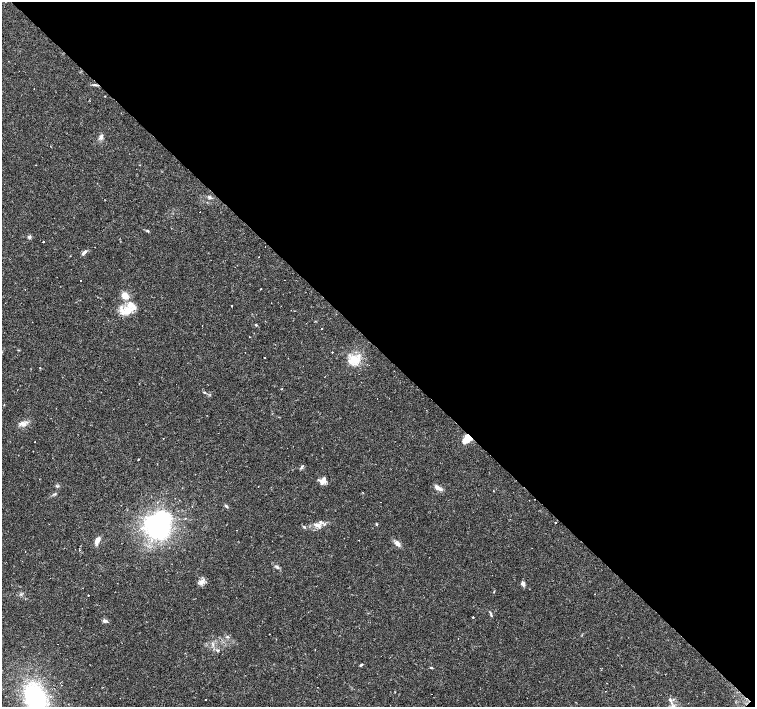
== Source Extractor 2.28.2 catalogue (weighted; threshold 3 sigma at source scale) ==
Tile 8 of 4 x 4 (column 4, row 2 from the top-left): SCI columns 4516-6020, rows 2971-4379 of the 6021 x 6006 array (HDU 1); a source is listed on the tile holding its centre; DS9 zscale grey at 2 x 2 block average (1 PNG px = mean of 2 x 2 image px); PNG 757 x 709 px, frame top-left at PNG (2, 2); no overlay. Shown black and unused: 49% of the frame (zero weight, under 2 of 3 exposures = <1% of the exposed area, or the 3 px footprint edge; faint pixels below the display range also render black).
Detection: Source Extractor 2.28.2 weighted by HDU 2 'WHT'; one run over the whole footprint, this tile lists its part. Background 0.0408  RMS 0.0037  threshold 0.0165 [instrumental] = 3 sigma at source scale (4.5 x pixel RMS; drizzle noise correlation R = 1.50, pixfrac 1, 0.0396/0.0396 arcsec/px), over >= 5 px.
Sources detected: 93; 1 inside a brighter object's white glare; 22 cosmic-ray / hot-pixel residue — not listed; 7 inside a brighter listed object's ellipse — not listed separately; the other 63 listed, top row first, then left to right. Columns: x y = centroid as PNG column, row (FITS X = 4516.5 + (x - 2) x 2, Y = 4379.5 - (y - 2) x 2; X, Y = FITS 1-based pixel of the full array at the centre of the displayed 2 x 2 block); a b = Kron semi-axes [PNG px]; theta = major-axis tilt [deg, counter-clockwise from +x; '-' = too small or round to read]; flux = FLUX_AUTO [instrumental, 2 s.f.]
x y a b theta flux
95 85 7 2 -7 1.4
105 96 2 2 - 0.45
101 137 8 4 82 2.6
209 198 4 4 - 1.4
147 231 5 3 - 1
29 237 5 4 - 1.6
43 242 2 2 - 0.76
265 246 2 2 - 0.29
84 252 8 3 40 2.8
70 256 2 2 - 0.32
81 281 2 2 - 0.36
261 288 2 2 - 0.79
125 295 5 4 - 11
232 306 2 2 - 3.1
127 309 13 7 -12 10
256 325 3 3 - 0.79
202 326 2 2 - 0.59
322 329 2 2 - 0.67
250 337 2 2 - 0.33
332 352 2 2 - 1.5
354 360 15 13 16 14
40 368 2 2 - 0.36
324 377 2 2 - 0.26
282 388 2 2 - 0.51
204 392 5 2 - 0.72
4 405 3 2 - 0.36
23 424 10 6 -7 4.4
468 437 8 7 - 10
163 438 2 2 - 0.6
138 459 2 2 - 0.95
302 466 4 2 - 0.78
322 482 8 7 - 4.3
57 486 3 2 - 0.78
258 487 2 2 - 0.32
438 488 10 4 -31 4.2
363 493 2 2 - 0.37
55 494 4 3 - 0.98
192 506 2 2 - 0.44
226 506 4 3 - 1.3
162 518 4 4 - 270
555 522 2 2 - 2.2
377 524 4 2 - 0.7
317 525 10 4 -24 3.7
304 527 4 3 - 0.99
97 540 9 4 65 5.6
359 540 2 2 - 0.47
397 543 7 4 -46 4.3
277 567 7 3 -52 1.7
201 582 7 6 - 3.8
523 583 5 4 - 2.4
595 594 2 2 - 0.51
88 595 2 2 - 2.9
82 608 2 2 - 0.21
491 615 5 2 - 1
473 617 2 2 - 0.82
105 621 6 4 -6 2.3
269 634 2 2 - 0.36
227 637 4 3 - 0.96
458 638 2 2 - 0.47
361 665 4 2 - 1
431 668 4 3 - 0.84
35 697 21 16 -64 100
670 700 5 3 - 1.5
Overlapping masked pixels (flux is a lower limit): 1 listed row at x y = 468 437
Isophote crosses this tile's border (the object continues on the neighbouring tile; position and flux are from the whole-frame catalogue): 1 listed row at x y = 35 697
Diffuse or blended objects may show on this block-average render without a row.